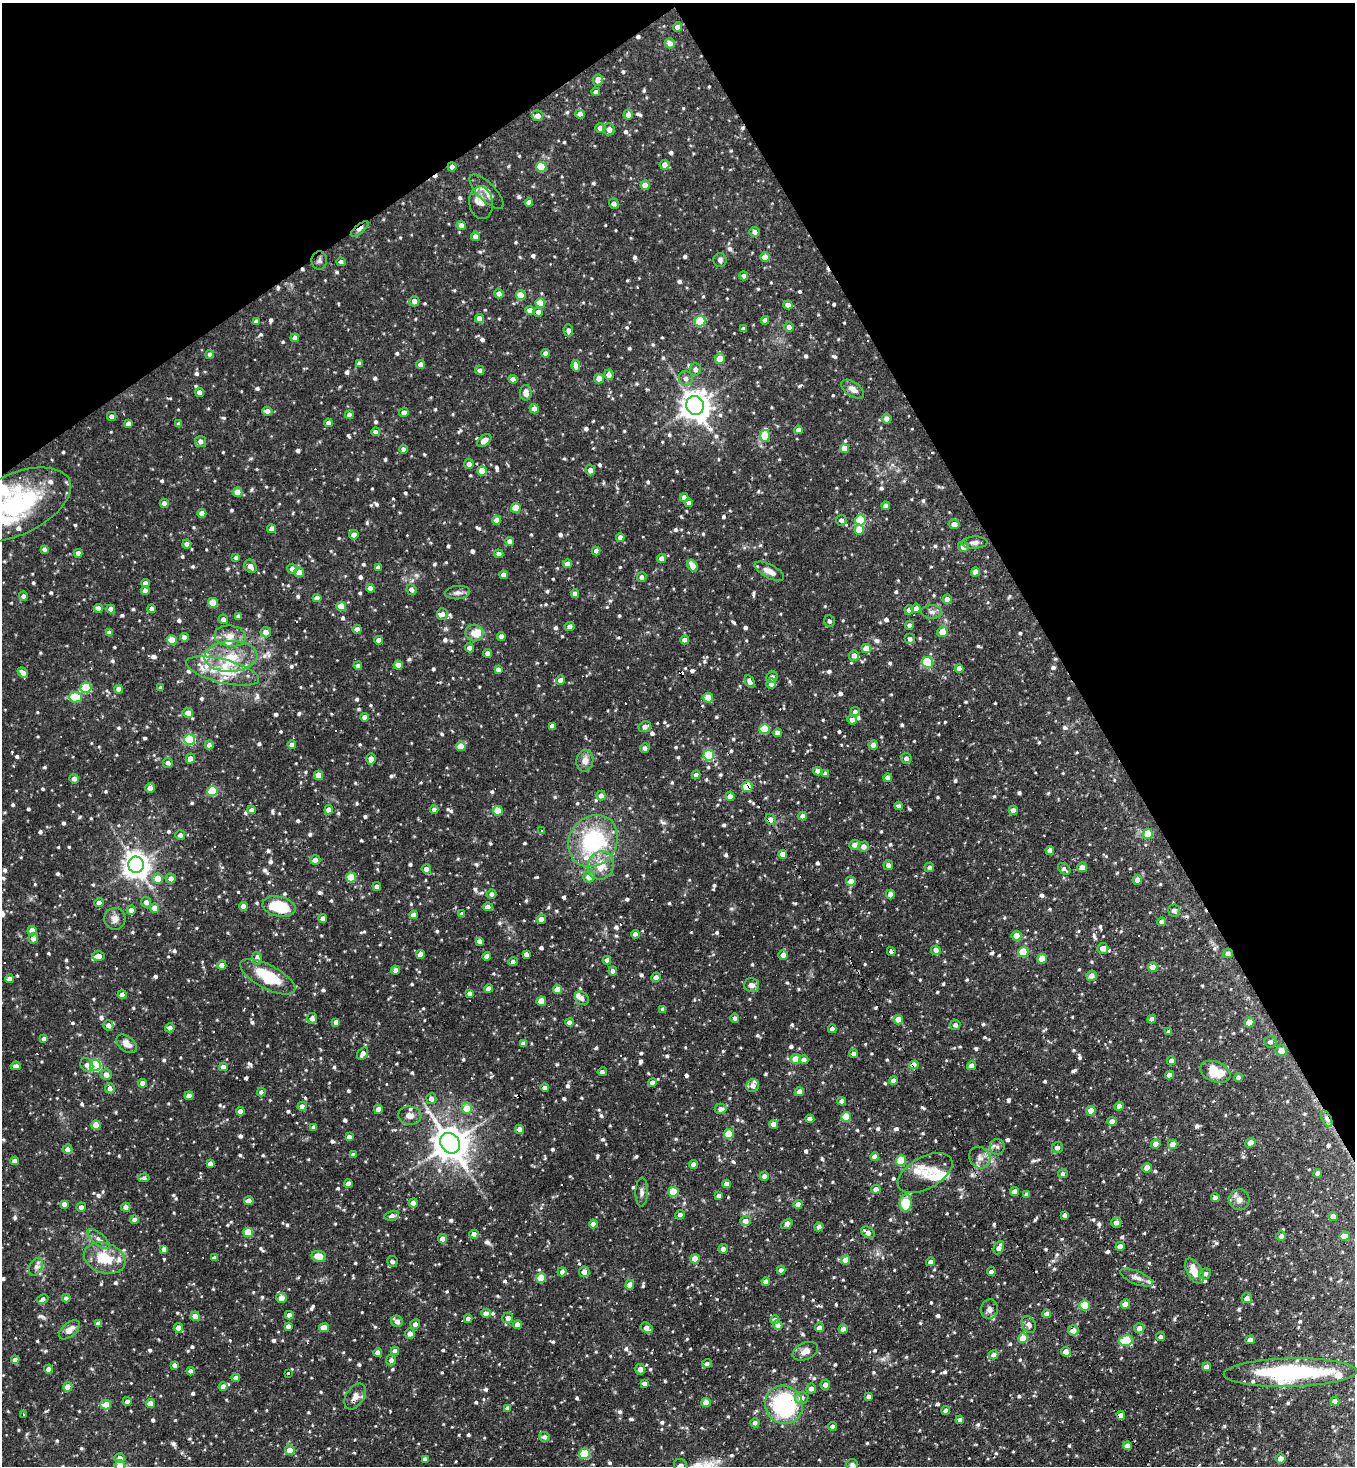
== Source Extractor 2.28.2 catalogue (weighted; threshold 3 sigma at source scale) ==
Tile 3 of 4 x 4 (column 3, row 1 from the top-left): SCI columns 2856-4208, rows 4394-5857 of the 5851 x 5857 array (HDU 1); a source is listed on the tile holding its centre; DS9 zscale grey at full resolution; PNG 1357 x 1468 px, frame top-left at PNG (2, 3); each listed source drawn as its Kron ellipse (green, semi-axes under 4 px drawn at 4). Shown black and unused: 28% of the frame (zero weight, under 3 of 4 exposures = <1% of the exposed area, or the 3 px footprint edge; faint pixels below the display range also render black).
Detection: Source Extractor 2.28.2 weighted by HDU 2 'WHT'; one run over the whole footprint, this tile lists its part. Background 0.0709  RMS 0.0051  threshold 0.0229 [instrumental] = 3 sigma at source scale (4.5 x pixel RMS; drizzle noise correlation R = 1.50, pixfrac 1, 0.05/0.05 arcsec/px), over >= 5 px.
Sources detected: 1195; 1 inside a brighter object's white glare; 37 cosmic-ray / hot-pixel residue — neither listed nor drawn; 35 inside a brighter listed object's ellipse — not listed separately; of the other 1122, all 500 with FLUX_AUTO >= 1.55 (the completeness limit of this list) listed and drawn (622 fainter detections not listed), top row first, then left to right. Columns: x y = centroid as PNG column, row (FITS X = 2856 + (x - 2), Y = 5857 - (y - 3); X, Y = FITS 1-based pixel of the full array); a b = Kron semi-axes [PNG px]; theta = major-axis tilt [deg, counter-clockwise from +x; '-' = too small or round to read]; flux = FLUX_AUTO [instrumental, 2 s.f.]
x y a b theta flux
677 27 5 4 - 3.1
670 43 5 5 - 3.5
598 80 5 5 - 3
596 92 4 4 - 2.1
580 114 5 4 - 3.2
628 114 5 4 - 2.9
538 116 6 5 - 2.9
600 128 5 4 - 3
609 129 6 6 - 4.1
665 165 5 5 - 3.7
452 167 4 4 - 2.3
541 167 5 5 - 24
645 185 4 4 - 5.5
487 192 22 9 -45 4.8
529 202 4 4 - 2.9
481 203 16 12 -82 4.1
614 204 5 4 - 2.2
461 225 5 4 - 3.2
360 229 11 4 39 2
755 232 5 5 - 2.5
475 236 4 4 - 3
765 257 4 4 - 6.5
319 260 9 8 - 1.7
720 260 7 6 - 1.6
341 262 4 4 - 1.6
744 276 4 4 - 1.6
499 294 5 4 - 2.5
521 295 5 5 - 8.9
414 301 5 5 - 3.4
540 303 5 4 - 9.8
788 305 4 4 - 3.1
530 310 4 4 - 4.7
538 312 5 5 - 2.6
479 318 4 4 - 3.7
765 320 4 4 - 2.5
256 321 4 4 - 1.7
700 321 5 5 - 35
789 327 5 5 - 2.5
743 329 4 4 - 2.4
568 330 6 5 - 1.9
295 338 4 4 - 2.8
545 353 4 4 - 2.6
210 354 4 4 - 2.1
720 358 5 5 - 7
359 364 4 4 - 2.6
420 364 4 4 - 3.5
576 366 5 4 - 3.2
695 369 6 6 - 1.9
480 370 5 4 - 1.6
609 375 5 5 - 2.9
599 378 5 4 - 6.2
686 378 7 7 - 2.3
513 379 4 4 - 3.6
853 389 13 7 -34 3.6
199 392 4 4 - 2.9
526 393 8 6 -89 3.3
695 405 9 8 - 680
534 409 5 4 - 3.5
267 411 5 4 - 3
404 412 5 4 - 2.3
349 415 4 4 - 2.5
112 416 5 4 - 2
887 419 5 5 - 2.9
328 423 4 4 - 2.3
128 424 4 4 - 2.4
179 424 4 4 - 2.1
798 430 4 4 - 3
375 432 4 4 - 1.9
765 436 6 5 - 15
484 440 8 5 37 4.4
200 441 5 5 - 2.5
844 448 4 4 - 7.3
403 449 4 4 - 1.7
469 464 5 4 - 2.5
590 470 5 5 - 2.9
482 471 5 5 - 8.3
238 492 5 5 - 5.8
684 497 4 4 - 2.6
164 503 4 4 - 2.5
689 503 4 4 - 2.5
15 505 60 30 25 70
886 506 4 4 - 2.7
516 508 5 5 - 12
202 513 4 4 - 5.3
497 520 4 4 - 5.7
841 520 5 5 - 1.7
860 520 5 5 - 27
954 524 5 5 - 3
272 529 4 4 - 3.2
859 530 5 5 - 10
354 535 5 4 - 2.9
620 537 4 4 - 2.6
510 542 4 4 - 3.4
974 543 13 6 3 2.1
187 544 4 4 - 2.7
963 547 5 5 - 3.1
44 549 4 4 - 1.6
596 551 4 4 - 2.8
78 553 4 4 - 2.7
499 554 4 4 - 2.2
236 557 4 3 - 1.6
662 558 4 4 - 2.6
567 564 4 4 - 3.1
250 566 7 5 -57 3.3
693 566 6 4 -57 5.6
378 567 4 4 - 1.6
292 569 5 5 - 2.6
769 571 16 6 -28 4.5
299 572 5 5 - 9.6
975 572 4 4 - 5.6
504 575 4 4 - 3.3
642 577 5 5 - 1.9
145 583 4 4 - 3
370 588 4 4 - 2.9
145 590 4 4 - 2.5
411 590 5 5 - 2.2
457 593 12 6 5 2.2
575 594 4 4 - 2.7
23 596 4 4 - 1.9
317 598 4 4 - 3.3
947 599 5 4 - 2.8
213 603 5 5 - 14
341 606 5 5 - 9.5
98 608 4 4 - 3.6
916 608 5 4 - 2.7
111 609 4 4 - 3.3
152 609 4 4 - 2.4
909 610 5 4 - 2.3
932 612 10 6 -2 2.1
443 614 6 5 - 2.5
238 616 4 4 - 1.8
223 619 5 4 - 2.7
829 621 6 5 - 1.6
909 625 4 4 - 1.7
570 626 5 4 - 1.9
357 629 4 4 - 2.6
266 632 5 5 - 3.6
942 632 5 5 - 6.6
109 633 4 4 - 2.5
474 633 9 8 - 7.1
230 636 16 10 -6 5.1
501 636 4 4 - 3
184 637 4 4 - 2.8
910 639 5 5 - 1.7
172 640 5 5 - 14
378 640 4 4 - 2.5
685 640 4 4 - 3.4
469 648 4 4 - 2.7
866 649 5 4 - 7.1
488 653 4 4 - 2.8
854 655 5 5 - 3
231 656 26 15 2 16
928 662 6 5 - 30
398 665 4 4 - 4.5
358 666 4 4 - 1.6
959 668 4 4 - 2.7
498 669 4 4 - 2.5
223 671 37 11 -14 17
23 673 6 4 -40 3.1
772 677 6 5 - 2.1
560 680 4 4 - 2.7
750 682 6 4 -61 2
771 684 5 4 - 2.6
86 688 5 5 - 31
160 688 4 4 - 1.6
119 689 4 4 - 3.9
75 697 6 5 - 22
708 698 5 5 - 13
855 712 4 4 - 2.6
188 713 5 5 - 3.4
364 717 4 4 - 2.8
852 719 5 4 - 2.6
552 726 4 4 - 2.1
645 727 6 5 - 2.8
765 729 5 5 - 22
778 733 4 4 - 3.8
190 739 5 5 - 53
209 745 4 4 - 2.5
292 745 4 4 - 2.9
873 745 4 4 - 2.7
461 746 5 4 - 8.1
645 748 5 4 - 2.3
709 755 5 5 - 38
190 758 5 4 - 2.6
906 758 5 5 - 1.9
371 759 6 4 85 4.2
585 761 11 8 81 4.1
168 763 5 5 - 2
818 771 4 4 - 2.9
825 774 4 4 - 2.4
319 775 5 4 - 9.5
696 775 4 4 - 2.5
888 777 4 4 - 2.8
74 779 5 4 - 2.6
747 787 5 5 - 13
150 788 5 5 - 3.1
212 791 5 5 - 30
601 796 5 4 - 2.5
730 796 4 4 - 3.3
899 806 4 4 - 1.8
434 809 4 4 - 2
251 810 4 4 - 2.5
329 810 4 4 - 4.7
1013 810 4 4 - 2.5
498 811 5 5 - 14
802 816 4 4 - 2.8
770 819 6 5 - 3
541 830 3 3 - 2.4
1148 834 5 5 - 11
180 835 5 4 - 2.2
593 841 27 23 56 51
854 845 5 5 - 2.5
864 847 5 5 - 3.1
1050 850 4 4 - 3.1
783 854 4 4 - 6.2
315 860 5 4 - 3.1
136 865 8 7 - 580
888 865 5 5 - 2.4
601 866 14 13 - 10
929 867 5 4 - 1.7
1082 867 5 4 - 3.1
426 869 4 4 - 3
1064 869 7 5 -39 1.6
351 877 5 5 - 16
589 877 6 5 - 4.8
158 878 5 5 - 6.8
171 878 5 5 - 3.1
1137 880 5 4 - 2.9
851 881 5 4 - 4.8
377 887 4 4 - 2.3
492 894 4 4 - 2
890 894 5 4 - 2.9
146 902 5 5 - 2.7
99 903 4 4 - 2.9
243 906 4 4 - 2.9
279 907 17 10 -12 23
488 907 5 4 - 2.7
154 908 4 4 - 6.7
131 910 4 4 - 3.1
1174 911 6 5 - 2.1
462 914 4 4 - 3.1
413 915 4 4 - 3.4
323 918 4 4 - 2.9
115 919 11 10 - 3.4
541 919 4 4 - 3.7
1162 922 4 4 - 2.5
32 931 4 4 - 7.7
635 934 4 4 - 3
1017 936 5 5 - 6.2
33 938 5 4 - 3.1
479 941 4 4 - 2.4
1103 948 5 5 - 4.3
936 950 5 5 - 4.1
891 952 4 3 - 5.7
1023 952 5 5 - 20
1228 953 5 4 - 2.4
421 954 4 4 - 3.6
526 954 4 4 - 2.4
783 955 5 5 - 3.6
98 956 6 4 -1 4.1
487 956 4 4 - 3.2
257 958 6 5 - 3.3
1042 959 5 5 - 8.1
607 960 4 4 - 2.5
513 962 4 4 - 1.8
222 965 4 4 - 3.9
1153 967 5 4 - 7.3
395 970 4 4 - 2.6
613 971 4 4 - 2.2
1092 976 5 5 - 3
268 977 30 12 -28 23
656 977 5 4 - 2.8
9 979 4 4 - 2.8
751 985 7 7 - 3.1
489 989 4 4 - 3.8
557 989 4 4 - 6.1
470 993 4 4 - 2.2
122 995 4 4 - 3.3
582 998 7 6 - 2.3
541 1001 4 4 - 10
663 1009 4 4 - 1.8
312 1018 5 5 - 2.8
735 1018 5 4 - 1.7
1152 1019 4 4 - 2.4
898 1020 5 4 - 7.4
336 1022 4 4 - 3
570 1022 4 4 - 2.8
1249 1022 5 4 - 10
108 1025 5 5 - 3
955 1025 5 5 - 1.7
170 1028 5 4 - 2.8
832 1029 4 4 - 2.9
1169 1032 4 4 - 1.9
44 1039 4 4 - 2.3
1270 1042 6 5 - 1.7
523 1043 4 4 - 2.4
127 1044 12 7 -39 4.3
1281 1051 6 5 - 4.6
363 1053 7 5 58 2.7
854 1054 4 4 - 2.3
796 1059 5 5 - 7.3
804 1060 5 4 - 2.4
1171 1061 4 4 - 2.8
87 1065 7 6 - 2.1
914 1065 5 4 - 7.2
16 1066 5 4 - 1.7
96 1066 5 5 - 50
972 1066 4 4 - 4.1
223 1067 4 4 - 3.8
602 1072 4 3 - 1.6
1215 1072 16 10 -20 15
106 1075 5 5 - 3.2
1169 1075 4 4 - 3.1
1238 1078 4 4 - 2.4
893 1080 4 4 - 2.4
652 1082 4 4 - 3
142 1083 4 4 - 3.3
753 1086 7 6 - 3.4
110 1088 5 5 - 2.4
545 1088 4 4 - 3.1
261 1092 4 4 - 1.9
799 1092 4 4 - 3.3
189 1096 4 4 - 4.5
431 1099 5 5 - 2.4
842 1101 4 4 - 2.6
302 1106 4 4 - 3.2
1119 1106 4 4 - 2.7
467 1108 5 5 - 9.1
378 1109 4 4 - 3
720 1109 6 5 - 2.4
240 1111 4 4 - 2.8
1091 1111 5 4 - 7
410 1116 11 9 -4 3.6
846 1117 5 5 - 16
810 1119 4 4 - 3.1
1327 1119 9 4 -63 3
1112 1121 4 4 - 3
773 1124 4 4 - 4
96 1125 5 4 - 8.1
314 1127 4 4 - 2.4
519 1129 5 4 - 3.3
729 1134 5 5 - 16
349 1137 4 4 - 2.6
450 1143 11 9 -52 1200
1251 1143 5 4 - 6.4
1156 1144 5 4 - 3.6
1173 1144 5 4 - 3.8
997 1147 8 7 - 1.8
1057 1147 5 5 - 2.2
67 1149 5 5 - 2.9
353 1155 4 4 - 2
875 1157 4 4 - 3.2
980 1158 11 10 - 3.6
15 1161 4 4 - 3.2
901 1161 5 5 - 21
210 1164 4 4 - 3.2
694 1164 4 4 - 2.8
1147 1168 5 4 - 6.5
925 1173 30 16 28 10
1318 1173 4 4 - 2.3
1063 1174 5 4 - 2.3
764 1176 4 4 - 2.4
144 1178 5 4 - 1.6
348 1184 4 4 - 3.3
726 1184 4 4 - 2.9
876 1189 5 4 - 3
1015 1191 4 4 - 3.1
642 1192 14 6 88 2.1
673 1192 5 5 - 16
1027 1194 4 4 - 2.4
719 1196 4 4 - 2.5
1215 1198 4 4 - 2.5
1239 1200 10 10 - 3.3
249 1201 5 4 - 3.5
413 1203 4 4 - 2.7
906 1203 8 6 89 21
64 1204 4 4 - 2.9
798 1204 4 4 - 3
81 1207 5 4 - 2.5
126 1207 4 4 - 2.6
680 1215 5 4 - 2.1
1065 1215 4 4 - 2.1
392 1216 7 4 14 1.8
1333 1217 5 4 - 4.9
134 1220 4 4 - 2.7
746 1221 5 5 - 3.2
1116 1223 5 5 - 2.9
593 1224 4 4 - 2.9
787 1224 6 4 38 4
819 1227 4 4 - 2.1
248 1232 5 4 - 13
868 1232 7 5 -33 2.8
474 1234 4 4 - 2.9
1281 1236 5 4 - 2
1345 1236 5 4 - 4.4
99 1239 14 6 -41 2.5
442 1239 4 4 - 3.1
1120 1246 4 4 - 3
999 1248 7 4 65 2.8
164 1249 4 4 - 3.5
723 1249 5 4 - 2.3
319 1256 7 5 -11 6.6
105 1258 21 15 -18 17
214 1258 4 4 - 1.8
695 1259 4 4 - 7.2
845 1260 5 4 - 6.5
392 1262 5 5 - 2.1
931 1262 4 4 - 2.6
36 1267 9 6 62 2.2
781 1270 4 4 - 2.5
991 1271 4 3 - 1.9
1194 1271 14 7 -61 7.4
562 1272 4 4 - 2.2
584 1272 5 5 - 2.9
1205 1274 6 5 - 2
541 1278 5 5 - 11
1136 1278 17 6 -22 2.8
766 1282 4 4 - 3.2
630 1285 4 4 - 5.4
66 1298 4 4 - 1.8
281 1298 5 5 - 3.6
1247 1298 5 5 - 2.7
43 1299 6 4 30 2.1
1125 1304 5 4 - 5.4
1085 1305 5 5 - 20
990 1309 10 8 80 2.7
486 1313 5 4 - 2.9
1047 1314 4 4 - 3
289 1315 4 4 - 3.6
195 1316 4 4 - 3.6
508 1318 5 5 - 3.2
468 1319 4 4 - 2.1
775 1320 4 4 - 2.9
397 1321 6 5 - 3.4
98 1323 4 4 - 2.1
415 1324 5 4 - 2.5
518 1324 4 4 - 3.4
1029 1324 9 6 -63 2.7
778 1325 5 4 - 2.4
288 1326 4 4 - 2.3
324 1327 5 4 - 6.6
178 1328 5 4 - 3.1
647 1328 6 5 - 3.3
820 1328 4 4 - 3.2
1139 1328 5 5 - 2.8
843 1329 4 4 - 2.9
69 1330 12 7 40 4.2
1073 1330 5 5 - 3.9
410 1333 5 5 - 3.6
1160 1337 4 4 - 1.6
1023 1338 5 4 - 11
1250 1340 4 4 - 3.2
1126 1341 7 5 10 28
395 1351 4 4 - 2.8
805 1351 13 8 24 3.7
1066 1352 5 4 - 3.9
378 1353 4 4 - 4
994 1355 5 4 - 2.6
15 1360 4 4 - 2.5
391 1360 5 5 - 1.9
707 1364 5 4 - 1.6
175 1365 4 4 - 2.3
1207 1367 4 4 - 3.1
49 1369 4 4 - 2.4
640 1369 5 5 - 2.9
191 1371 4 4 - 2.5
289 1373 3 3 - 3.8
1290 1373 66 14 1 69
236 1378 4 4 - 3.4
644 1383 4 4 - 2
825 1385 5 4 - 2.6
223 1386 4 4 - 2.9
68 1387 4 4 - 6.5
811 1388 5 5 - 2.8
355 1396 14 8 57 4
869 1396 4 4 - 2
802 1398 7 6 - 3.7
127 1401 4 4 - 2.1
1335 1401 4 4 - 3
706 1402 4 4 - 5.3
150 1404 4 4 - 5.8
106 1405 5 5 - 7
784 1405 19 18 - 56
507 1408 4 4 - 1.6
946 1410 4 4 - 2.5
24 1414 3 3 - 5.2
1121 1415 4 4 - 3.2
960 1420 4 4 - 2.6
755 1423 4 4 - 2.3
832 1426 4 4 - 2.7
544 1437 5 5 - 2.3
1127 1446 4 4 - 3
290 1450 5 5 - 4.9
585 1454 5 5 - 25
120 1458 5 5 - 3.1
1281 1458 5 5 - 3.4
425 1459 4 4 - 2.7
120 1465 5 5 - 4.7
852 1465 6 5 - 1.7
681 1466 7 6 - 3.7
Overlapping masked pixels (flux is a lower limit): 13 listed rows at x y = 452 167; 360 229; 15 505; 747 787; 770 819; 891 952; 1228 953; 914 1065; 1327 1119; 450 1143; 1290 1373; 355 1396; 1121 1415
Isophote crosses this tile's border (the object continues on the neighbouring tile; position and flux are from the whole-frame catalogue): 4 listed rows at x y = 15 505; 120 1465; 852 1465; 681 1466